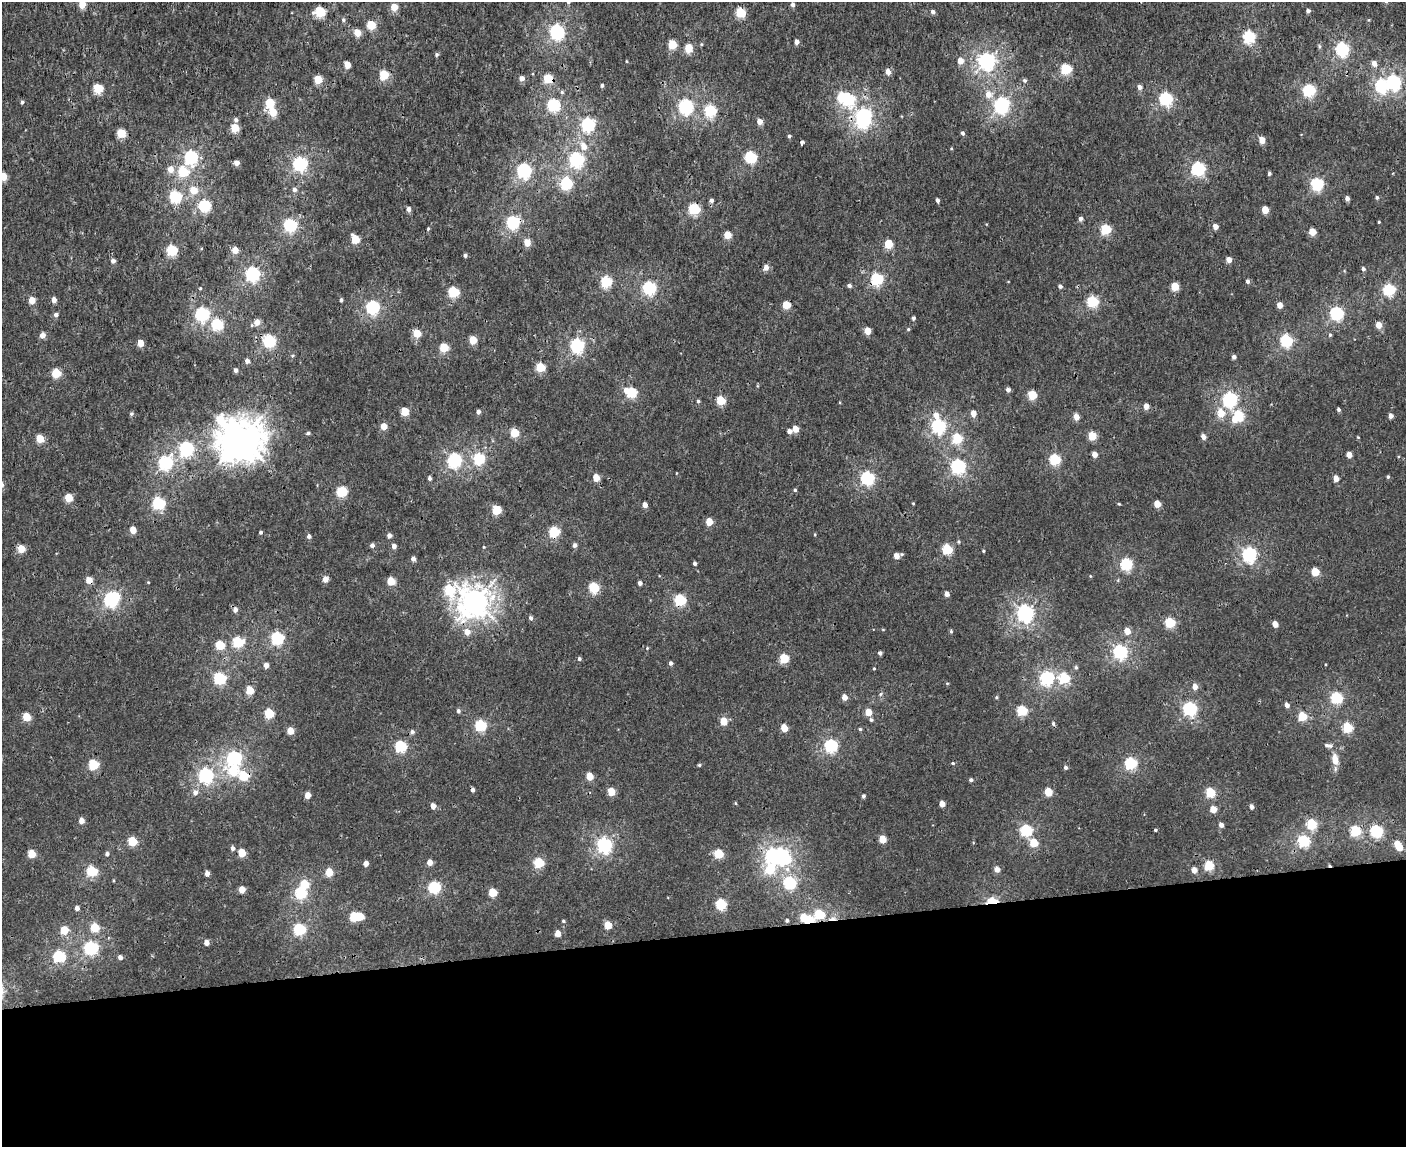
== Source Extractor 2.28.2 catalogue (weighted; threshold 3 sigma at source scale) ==
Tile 11 of 3 x 4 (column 2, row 4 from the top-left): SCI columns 1554-2957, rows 8-1152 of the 4468 x 4596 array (HDU 1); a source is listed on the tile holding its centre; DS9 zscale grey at full resolution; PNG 1408 x 1149 px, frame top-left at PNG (2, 2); no overlay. Shown black and unused: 19% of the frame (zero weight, under 3 of 4 exposures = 6% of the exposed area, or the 3 px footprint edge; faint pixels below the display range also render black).
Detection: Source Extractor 2.28.2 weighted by HDU 2 'WHT'; one run over the whole footprint, this tile lists its part. Background 2.24e-04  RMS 0.0014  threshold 0.0064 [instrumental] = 3 sigma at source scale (4.5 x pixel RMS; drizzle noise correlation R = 1.50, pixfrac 1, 0.0396/0.0396 arcsec/px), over >= 5 px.
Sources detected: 356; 9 inside a brighter object's white glare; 6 cosmic-ray / hot-pixel residue — not listed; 1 inside a brighter listed object's ellipse — not listed separately; the other 340 listed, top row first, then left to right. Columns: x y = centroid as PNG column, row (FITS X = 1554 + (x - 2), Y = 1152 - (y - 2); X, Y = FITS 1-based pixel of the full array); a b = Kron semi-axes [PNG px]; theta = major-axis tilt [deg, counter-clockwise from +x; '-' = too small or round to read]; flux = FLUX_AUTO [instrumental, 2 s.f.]
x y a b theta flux
568 2 5 4 - 0.27
82 4 5 4 - 2.5
793 5 5 4 - 0.45
394 7 5 5 - 2.8
1308 11 4 4 - 0.38
320 12 6 5 - 8.1
740 12 5 5 - 7.4
933 12 4 4 - 0.44
343 20 5 5 - 0.26
371 25 5 5 - 5.7
557 32 6 6 - 31
357 33 5 5 - 2.2
1249 37 6 5 - 14
797 42 4 4 - 0.7
672 45 5 5 - 4.7
1319 46 6 4 -72 0.18
688 48 5 5 - 4
1342 49 6 5 - 23
437 54 4 4 - 0.23
960 61 5 4 - 1.5
986 61 6 6 - 44
1374 64 5 5 - 0.9
347 65 5 4 - 2.2
1066 69 5 5 - 11
888 72 5 5 - 0.97
384 75 5 5 - 6.4
522 78 5 5 - 0.82
318 79 5 5 - 4.2
548 79 5 5 - 5.9
1025 80 5 5 - 0.26
1394 82 6 6 - 28
602 85 3 3 - 0.28
1381 86 6 6 - 15
1140 87 5 4 - 0.6
98 88 5 5 - 6.4
1309 90 5 5 - 16
988 94 8 8 - 1.1
848 99 6 5 - 12
1166 99 6 5 - 19
22 102 4 4 - 0.26
270 103 5 5 - 6.2
553 105 6 6 - 18
1001 105 7 6 - 34
686 106 6 6 - 27
710 111 5 5 - 13
273 112 5 5 - 3.5
864 115 6 5 - 24
236 120 6 5 - 0.33
759 122 4 4 - 1.2
588 125 6 6 - 21
235 128 5 5 - 4
121 133 5 5 - 4.9
963 133 4 4 - 0.37
789 136 4 4 - 0.25
1262 140 4 4 - 2
802 143 4 3 - 0.87
584 146 8 7 - 1.2
191 157 6 6 - 24
751 157 5 5 - 15
576 160 6 6 - 29
236 163 4 4 - 0.95
300 164 6 6 - 28
170 169 6 6 - 1.2
1198 169 6 5 - 22
524 171 6 6 - 28
183 172 5 5 - 6.7
1269 174 4 3 - 0.32
3 176 5 4 - 3
566 184 7 5 88 13
1317 184 5 5 - 19
193 190 6 5 - 2.3
294 190 5 5 - 0.43
175 197 6 5 - 14
1347 198 4 4 - 0.57
1377 198 5 4 - 0.24
711 200 5 4 - 0.35
937 200 4 3 - 0.42
204 206 5 5 - 14
409 209 5 4 - 0.61
694 209 6 5 - 11
1265 210 5 4 - 2.9
1080 219 4 4 - 0.48
513 222 6 5 - 21
1379 222 3 3 - 0.12
290 225 6 5 - 20
1215 226 4 4 - 1.1
1106 229 5 5 - 9.7
1312 232 5 4 - 2.6
728 235 5 5 - 2.7
355 239 5 5 - 4.7
527 243 5 5 - 1.7
888 244 5 5 - 4.7
172 250 5 5 - 12
235 250 4 4 - 2.1
465 255 4 4 - 0.3
1229 259 4 4 - 1.2
113 261 5 4 - 0.46
766 267 6 5 - 0.8
1363 269 4 4 - 0.36
252 274 6 6 - 28
877 279 6 5 - 16
1248 281 5 4 - 0.38
606 282 5 5 - 12
849 286 5 4 - 0.36
1060 286 4 4 - 0.35
1175 286 5 5 - 3.5
649 288 6 6 - 21
1389 290 5 5 - 15
454 292 5 5 - 10
54 300 4 4 - 0.9
341 300 4 3 - 0.22
32 301 5 4 - 2.1
1092 302 5 5 - 13
786 305 5 5 - 3.6
1279 305 4 4 - 1.4
373 307 6 6 - 22
1337 313 6 6 - 20
202 314 6 6 - 24
56 315 5 5 - 0.42
913 318 4 3 - 0.3
257 322 6 5 - 1.1
217 324 6 5 - 11
1378 325 5 4 - 1.8
908 329 4 4 - 0.16
867 331 5 4 - 2.2
417 333 5 5 - 3.3
42 335 5 4 - 1.1
1330 335 4 4 - 0.17
473 340 5 4 - 3.6
269 341 6 5 - 18
1286 341 6 5 - 16
140 343 5 4 - 2.1
577 346 6 6 - 24
444 348 5 5 - 5.6
1234 357 4 4 - 0.4
247 361 5 4 - 0.57
540 367 5 5 - 5.7
236 370 4 4 - 0.5
56 373 5 5 - 5
626 390 5 5 - 0.75
1008 390 4 4 - 0.54
632 392 5 5 - 9.6
1032 395 5 5 - 5.2
1230 399 6 6 - 25
721 400 5 5 - 5.3
698 401 4 3 - 0.23
1146 406 4 4 - 1.2
1339 409 4 3 - 0.3
405 412 5 4 - 4
478 412 4 4 - 0.48
973 413 4 4 - 1.3
1221 413 6 5 - 2.3
131 414 6 4 71 0.18
1239 415 7 5 -66 6.2
1391 416 4 4 - 0.69
1076 417 5 4 - 1.3
1234 420 7 6 - 1
384 426 5 4 - 1.7
938 426 6 6 - 25
795 429 5 4 - 1.8
789 431 4 4 - 0.63
308 433 5 4 - 0.21
514 433 5 5 - 5.2
1092 436 5 4 - 4.8
1203 437 5 4 - 0.84
957 438 5 5 - 7.6
40 439 5 4 - 3.3
240 440 15 14 - 260
186 449 6 6 - 23
1094 454 4 4 - 1.1
1349 455 4 4 - 1.3
479 459 6 5 - 13
1055 459 5 5 - 12
454 460 6 6 - 26
165 463 6 6 - 22
958 466 6 6 - 27
1388 477 4 4 - 0.18
430 478 4 3 - 0.41
596 478 5 4 - 2.3
867 478 6 5 - 22
1336 479 4 4 - 1.3
795 490 4 4 - 0.19
342 492 5 5 - 10
69 498 5 5 - 3.5
159 503 6 6 - 15
913 503 4 2 - 0.095
1119 504 5 3 - 0.12
1157 504 5 4 - 2.1
645 505 4 4 - 0.89
496 510 5 5 - 5.4
709 522 5 4 - 2.6
133 530 5 4 - 2
261 532 3 3 - 0.24
554 532 5 5 - 8.8
389 535 4 4 - 0.64
309 536 4 4 - 0.48
372 545 4 4 - 0.43
575 545 5 5 - 0.45
394 546 4 4 - 0.69
484 547 4 3 - 0.1
21 549 5 5 - 3
947 549 5 5 - 9
983 551 3 3 - 0.13
1249 554 6 5 - 28
896 556 5 4 - 1.1
413 559 4 4 - 0.57
695 563 4 3 - 0.36
1126 564 5 5 - 15
1315 572 5 4 - 4.3
325 579 5 4 - 1.1
391 581 5 5 - 3.7
148 582 4 3 - 0.1
640 583 4 4 - 0.46
594 587 5 5 - 8.7
449 590 7 7 - 7.5
947 594 4 4 - 0.77
111 600 6 6 - 24
680 600 5 5 - 12
475 602 10 9 - 130
1025 613 6 6 - 44
531 618 5 4 - 0.36
1170 623 5 5 - 8.8
1275 624 5 4 - 1.4
951 631 5 4 - 0.19
1127 631 5 4 - 1.7
467 632 6 5 - 1.2
277 638 6 6 - 18
238 642 6 5 - 9.9
220 645 5 5 - 5.1
1120 652 6 5 - 27
880 653 4 4 - 0.37
579 659 4 4 - 0.24
784 659 5 5 - 6.3
670 663 4 4 - 0.37
266 665 5 4 - 0.79
1076 667 5 4 - 0.24
874 668 4 3 - 0.11
220 678 6 5 - 15
1047 678 6 6 - 23
1064 678 5 5 - 10
1195 686 5 5 - 0.97
250 690 5 5 - 3.4
880 694 6 4 88 0.21
844 697 5 4 - 1.1
996 697 4 4 - 0.15
1337 698 6 5 - 14
1287 705 4 4 - 0.66
1190 709 6 5 - 24
458 711 5 4 - 0.35
1022 711 5 5 - 8.5
868 712 5 4 - 2.3
269 713 5 5 - 7.2
1302 716 5 4 - 5.7
27 717 5 5 - 4.2
871 720 5 4 - 0.26
724 721 5 4 - 2.8
1053 724 5 4 - 0.26
480 726 6 5 - 12
784 728 5 4 - 2.8
1347 728 5 5 - 8.7
860 729 4 4 - 0.17
290 731 5 4 - 2
412 732 5 5 - 0.36
1328 745 11 4 -11 0.42
401 746 5 5 - 13
831 746 6 5 - 20
234 758 6 6 - 30
1335 759 12 7 -78 1.4
953 763 4 4 - 0.16
1131 763 5 5 - 15
93 764 5 5 - 7.9
699 765 4 3 - 0.18
1065 767 4 4 - 0.37
233 771 8 7 - 4.5
206 775 6 6 - 27
243 776 6 5 - 5.1
590 776 5 4 - 2.6
971 780 4 4 - 0.3
195 792 6 6 - 0.59
611 792 5 5 - 3.1
1048 792 5 4 - 3.8
1210 793 5 5 - 8
308 795 4 4 - 1.4
863 796 4 4 - 0.31
942 804 4 4 - 1.4
433 806 4 4 - 1.1
1252 807 4 3 - 0.64
1213 809 4 4 - 1.9
81 821 4 4 - 1.1
1312 824 5 5 - 9.1
1221 825 4 4 - 0.63
1026 830 5 5 - 14
1156 830 3 3 - 0.17
1355 831 5 5 - 10
1376 831 6 5 - 15
882 839 5 5 - 2.7
132 841 5 5 - 5.7
1304 841 6 5 - 13
1034 843 5 5 - 3.9
1397 844 5 4 - 1.8
604 845 6 6 - 30
233 848 5 4 - 0.47
242 853 5 4 - 3.7
31 854 5 5 - 3.6
107 854 5 4 - 0.36
719 854 5 5 - 6
781 856 7 6 - 29
430 862 5 4 - 1.1
366 863 4 4 - 0.91
539 863 5 5 - 8.2
1209 866 5 5 - 8.1
787 869 7 6 - 0.53
997 869 5 4 - 1.1
769 870 8 7 - 4.4
1194 870 4 4 - 1.2
92 871 5 5 - 9.1
329 872 5 5 - 3.3
207 873 5 4 - 0.62
790 883 6 5 - 15
434 887 6 6 - 14
242 890 5 5 - 1.5
492 892 5 5 - 4.5
301 893 6 5 - 13
992 901 7 4 -2 6.7
721 904 5 5 - 11
77 908 4 4 - 0.59
819 914 5 5 - 7
354 917 5 5 - 6.2
787 920 3 3 - 0.28
810 920 5 4 - 5.3
563 921 4 3 - 0.19
608 925 5 4 - 2.7
94 928 5 5 - 4.3
300 929 6 5 - 17
64 930 5 5 - 4.1
558 933 5 4 - 1.3
206 943 4 4 - 0.94
91 948 6 6 - 22
59 956 6 6 - 13
120 957 4 4 - 0.54
Overlapping masked pixels (flux is a lower limit): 6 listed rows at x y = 548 79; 877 279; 786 305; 992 901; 819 914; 810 920
Isophote crosses this tile's border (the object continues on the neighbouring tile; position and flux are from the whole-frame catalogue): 3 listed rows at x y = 568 2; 82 4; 3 176